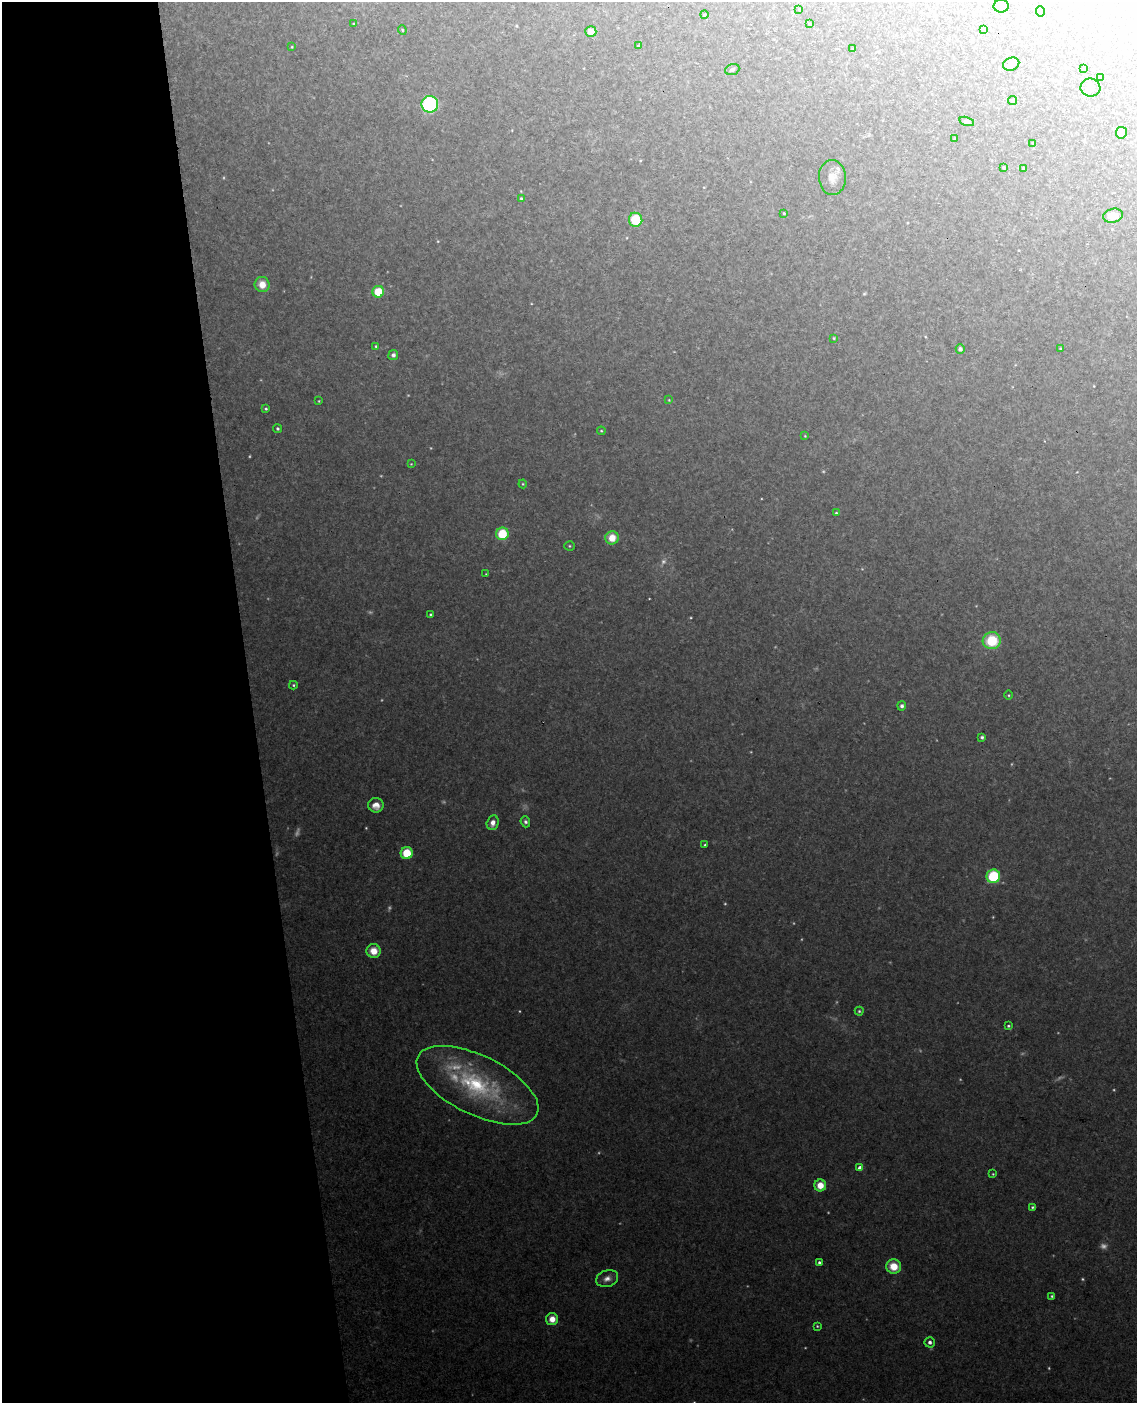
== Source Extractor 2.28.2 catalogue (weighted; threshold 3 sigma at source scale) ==
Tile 5 of 4 x 3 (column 1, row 2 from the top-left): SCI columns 59-1193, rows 1643-3043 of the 4654 x 4584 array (HDU 1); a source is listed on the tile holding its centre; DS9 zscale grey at full resolution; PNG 1139 x 1405 px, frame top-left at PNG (2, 2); each listed source drawn as its Kron ellipse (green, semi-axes under 4 px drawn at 4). Shown black and unused: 22% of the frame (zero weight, under 3 of 4 exposures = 6% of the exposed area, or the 3 px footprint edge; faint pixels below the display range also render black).
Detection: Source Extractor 2.28.2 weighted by HDU 2 'WHT'; one run over the whole footprint, this tile lists its part. Background 0.075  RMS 0.0052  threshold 0.0234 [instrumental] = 3 sigma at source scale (4.5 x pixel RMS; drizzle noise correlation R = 1.50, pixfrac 1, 0.05/0.05 arcsec/px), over >= 5 px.
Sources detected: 105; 28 too faint to see at this stretch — neither listed nor drawn; the other 77 listed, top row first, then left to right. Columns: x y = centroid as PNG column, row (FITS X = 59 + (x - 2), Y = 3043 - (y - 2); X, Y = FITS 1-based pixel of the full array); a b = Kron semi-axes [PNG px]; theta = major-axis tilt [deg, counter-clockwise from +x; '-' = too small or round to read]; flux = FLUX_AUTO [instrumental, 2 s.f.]
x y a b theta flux
1001 6 7 6 - 1.4
799 9 3 3 - 0.44
1040 11 5 4 - 0.67
704 15 4 3 - 0.52
354 24 3 2 - 0.53
810 24 3 3 - 0.64
984 29 3 3 - 0.63
402 30 4 4 - 0.62
591 32 5 5 - 5.7
638 46 3 3 - 0.4
292 47 3 2 - 0.36
853 49 3 3 - 0.49
1011 64 8 6 22 2.4
1084 68 4 3 - 0.5
732 69 7 5 20 1.1
1101 78 3 3 - 0.5
1090 88 10 9 - 2.4
1013 100 5 4 - 0.86
430 104 8 8 - 60
967 121 8 4 -16 2.2
1121 133 5 5 - 3
954 139 3 3 - 0.47
1033 143 4 3 - 0.44
1004 167 4 3 - 0.54
1024 168 3 3 - 0.53
832 178 17 13 -86 5.9
521 198 4 3 - 0.65
784 213 3 2 - 0.56
1113 216 10 7 12 6.6
636 220 7 6 - 16
262 285 8 7 - 5.4
378 292 6 6 - 13
834 338 3 3 - 0.44
376 346 4 3 - 0.53
1060 348 3 3 - 0.45
960 349 4 4 - 1.4
393 355 5 5 - 1.5
669 400 4 3 - 0.36
319 401 3 2 - 0.36
266 409 4 3 - 0.77
278 429 4 4 - 0.86
601 431 4 3 - 0.55
805 436 3 3 - 0.36
411 464 3 3 - 0.41
523 484 4 4 - 0.49
836 513 3 3 - 0.57
502 534 6 6 - 17
612 538 7 6 - 7.9
569 546 5 4 - 0.64
486 574 2 2 - 0.3
430 614 3 2 - 0.55
992 641 9 8 - 20
293 685 4 3 - 0.7
1009 695 5 3 - 0.49
902 706 4 4 - 1.4
982 737 3 3 - 0.95
376 805 7 7 - 4
525 822 5 4 - 1.2
493 823 7 6 - 3.2
705 845 3 3 - 0.65
407 853 6 6 - 15
993 876 7 6 - 32
374 951 7 7 - 7.2
859 1011 4 4 - 0.69
1008 1026 4 3 - 0.69
477 1085 66 29 -26 57
860 1168 4 4 - 3.4
993 1174 3 3 - 0.42
820 1185 6 6 - 7
1032 1207 4 3 - 0.66
819 1262 4 3 - 1
894 1266 7 7 - 9.8
607 1279 11 8 18 3.2
1052 1296 4 3 - 0.68
552 1319 6 6 - 5
817 1326 4 4 - 0.56
930 1342 5 5 - 1.8